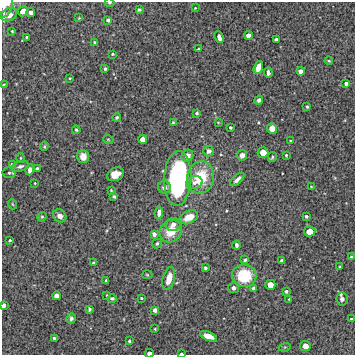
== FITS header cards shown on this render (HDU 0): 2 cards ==
NAXIS1  =                  353 /Length X axis
NAXIS2  =                  353 /Length Y axis

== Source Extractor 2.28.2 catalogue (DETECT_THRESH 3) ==
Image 353 x 353 px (HDU 0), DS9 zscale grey, 1 PNG px = 1 image px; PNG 357 x 357 px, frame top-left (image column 1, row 353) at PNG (2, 2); each listed source drawn as its Kron ellipse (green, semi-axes under 4 px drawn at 4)
Background 5940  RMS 260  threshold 789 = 3 sigma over >= 5 px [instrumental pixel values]
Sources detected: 107; all 107 listed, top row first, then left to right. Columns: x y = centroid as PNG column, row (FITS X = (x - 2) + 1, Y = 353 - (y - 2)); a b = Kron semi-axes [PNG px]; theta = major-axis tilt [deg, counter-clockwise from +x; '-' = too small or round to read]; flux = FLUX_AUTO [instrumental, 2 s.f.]
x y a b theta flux
109 3 5 3 - 2.2e+04
4 5 13 8 75 2.6e+05
195 8 3 2 - 1.2e+04
139 10 4 3 - 2.6e+04
23 11 5 5 - 1.7e+05
31 12 4 4 - 9.8e+04
9 15 8 6 22 2.2e+05
79 18 3 3 - 1.0e+04
108 20 4 3 - 5.1e+04
12 31 3 2 - 1.6e+04
248 35 4 4 - 9.0e+04
27 37 3 3 - 2.4e+04
219 37 6 3 -64 7.4e+04
276 40 3 3 - 4.6e+04
95 42 3 3 - 2.0e+04
199 49 4 2 - 1.9e+04
112 54 3 3 - 2.0e+04
329 61 4 3 - 1.6e+04
258 68 7 4 70 1.5e+05
105 69 3 3 - 2.6e+04
301 71 4 4 - 6.6e+04
268 73 5 3 - 5.5e+04
70 78 3 3 - 1.5e+04
346 83 3 3 - 4.5e+04
4 84 4 2 - 1.5e+04
259 100 4 4 - 4.4e+04
307 107 4 3 - 2.3e+04
197 113 3 3 - 2.2e+04
117 117 4 3 - 2.6e+04
173 122 4 3 - 1.8e+04
218 122 4 2 - 1.1e+04
230 127 3 3 - 2.4e+04
272 128 5 5 - 1.9e+05
76 130 4 3 - 2.3e+04
108 139 5 3 - 1.3e+04
143 139 4 4 - 1.2e+05
291 141 4 3 - 1.9e+04
44 146 4 3 - 2.1e+04
209 151 5 5 - 5.2e+04
263 153 5 5 - 2.0e+05
242 155 5 5 - 9.6e+04
286 155 3 3 - 2.1e+04
83 156 6 6 - 1.7e+05
187 156 6 5 - 8.6e+04
272 157 5 4 - 2.4e+04
20 158 5 3 - 1.6e+04
12 165 4 3 - 5.3e+04
20 166 9 5 18 4.9e+04
37 169 4 3 - 4.9e+04
30 170 5 4 - 7.3e+04
9 173 6 5 - 3.1e+04
115 174 9 6 25 1.9e+05
201 177 16 13 78 6.2e+05
178 178 27 13 87 3.0e+06
237 179 9 4 41 7.1e+04
35 183 3 2 - 1.3e+04
194 183 8 6 11 8.9e+04
164 187 6 6 - 7.0e+04
311 187 3 2 - 1.1e+04
111 190 3 2 - 1.3e+04
114 196 3 3 - 3.2e+04
12 204 5 3 - 1.5e+04
159 213 6 4 82 7.3e+04
60 216 7 6 - 1.1e+05
306 216 3 3 - 3.4e+04
42 217 5 4 - 2.2e+04
189 217 9 6 26 2.5e+05
173 224 7 6 - 7.1e+04
171 231 12 10 42 3.3e+05
310 232 6 5 - 2.1e+05
154 234 4 4 - 5.9e+04
10 240 3 3 - 2.2e+04
157 243 5 4 - 3.0e+04
236 245 4 3 - 4.4e+04
351 257 4 3 - 1.7e+04
245 260 3 3 - 2.4e+04
282 261 4 4 - 7.1e+04
93 263 3 3 - 2.6e+04
340 266 3 2 - 1.4e+04
205 268 3 3 - 2.6e+04
147 275 5 3 - 1.5e+04
244 276 12 11 - 6.5e+05
169 278 12 6 75 2.2e+05
106 280 3 3 - 3.1e+04
270 285 5 5 - 1.6e+05
233 288 5 5 - 6.6e+04
254 288 3 3 - 4.2e+04
286 291 3 3 - 2.9e+04
107 295 3 2 - 1.4e+04
56 296 4 4 - 9.6e+04
112 298 4 4 - 3.3e+04
141 298 4 4 - 1.7e+04
289 299 3 3 - 1.1e+04
342 299 7 5 -81 5.4e+04
4 305 4 3 - 6.0e+04
89 309 4 3 - 2.7e+04
155 310 4 4 - 8.0e+04
71 318 5 4 - 4.6e+04
351 319 3 3 - 2.1e+04
155 329 3 2 - 1.6e+04
208 336 9 4 -22 2.2e+05
54 338 3 3 - 4.0e+04
129 341 3 3 - 2.4e+04
305 346 5 5 - 1.7e+05
285 347 6 3 17 1.8e+04
149 353 4 3 - 7.3e+04
181 354 3 2 - 2.7e+04
At the frame edge (FLAGS 8, measured only in part): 5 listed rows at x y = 109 3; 4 5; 4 305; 149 353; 181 354